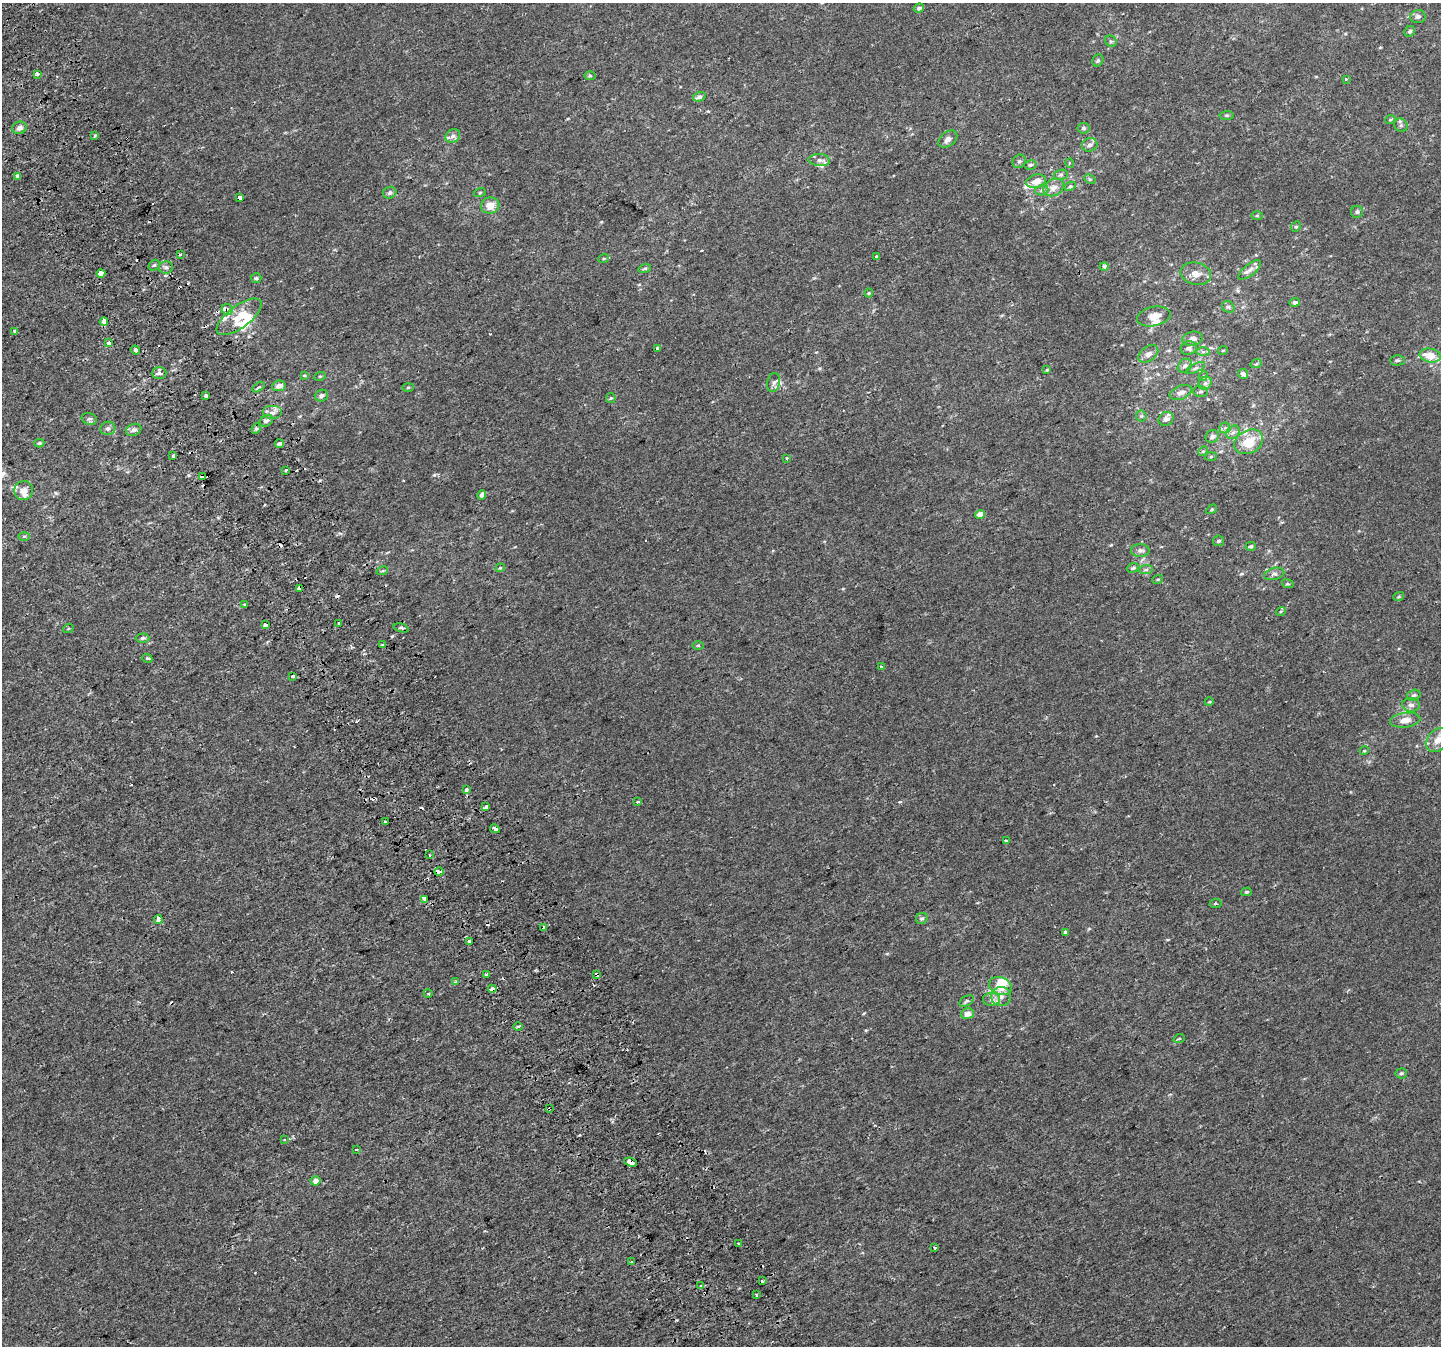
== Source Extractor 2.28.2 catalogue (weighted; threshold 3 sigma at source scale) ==
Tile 11 of 4 x 4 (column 3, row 3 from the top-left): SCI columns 2920-4358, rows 1523-2866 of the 5835 x 5676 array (HDU 1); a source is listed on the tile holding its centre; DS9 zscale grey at full resolution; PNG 1443 x 1348 px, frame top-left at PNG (2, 3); each listed source drawn as its Kron ellipse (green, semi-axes under 4 px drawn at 4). Shown black and unused: <1% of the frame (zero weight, under 2 of 3 exposures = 2% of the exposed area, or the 3 px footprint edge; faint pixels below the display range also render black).
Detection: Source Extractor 2.28.2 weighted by HDU 2 'WHT'; one run over the whole footprint, this tile lists its part. Background 8.60e-05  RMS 0.0028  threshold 0.0127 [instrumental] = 3 sigma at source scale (4.5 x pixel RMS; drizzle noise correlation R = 1.50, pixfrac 1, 0.0396/0.0396 arcsec/px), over >= 5 px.
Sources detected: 220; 1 inside a brighter object's white glare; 26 cosmic-ray / hot-pixel residue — neither listed nor drawn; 14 inside a brighter listed object's ellipse — not listed separately; the other 179 listed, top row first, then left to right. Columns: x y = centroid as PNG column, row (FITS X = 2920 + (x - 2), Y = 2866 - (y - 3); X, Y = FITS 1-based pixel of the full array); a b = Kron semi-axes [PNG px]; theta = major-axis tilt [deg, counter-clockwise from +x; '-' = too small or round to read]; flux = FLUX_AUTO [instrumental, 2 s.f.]
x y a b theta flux
919 8 5 4 - 0.65
1418 17 8 6 2 0.93
1410 31 6 5 - 0.59
1111 41 6 5 - 0.45
1098 60 6 5 - 0.51
38 74 3 3 - 2.5
590 76 6 4 -1 0.37
1346 79 3 3 - 0.59
699 97 6 4 16 0.81
1227 115 7 4 5 0.42
1390 120 5 3 - 0.29
1401 125 7 6 - 0.7
19 128 7 6 - 1.3
1083 128 6 5 - 0.62
95 135 4 3 - 0.41
453 136 8 6 32 0.99
948 139 10 7 37 1.3
1090 145 8 6 19 1
819 160 11 6 -4 1
1019 161 7 6 - 0.68
1069 163 5 3 - 0.27
1030 165 6 4 13 0.5
1061 175 7 5 7 0.52
17 176 4 3 - 13
1090 179 6 4 -30 0.42
1036 181 10 6 16 2.4
1070 186 6 4 27 0.43
1054 188 11 8 28 1.6
1042 190 7 5 17 0.58
480 192 6 4 20 0.32
390 193 7 6 - 0.78
240 198 4 3 - 2.6
490 206 9 8 - 3.4
1357 212 6 6 - 0.56
1257 216 6 4 1 0.35
1296 227 5 4 - 0.4
180 254 3 3 - 0.46
876 257 4 3 - 0.78
604 258 5 3 - 0.32
154 265 6 5 - 0.47
1104 266 4 4 - 0.7
166 267 7 6 - 0.8
645 268 6 4 17 0.43
1250 270 13 5 38 1.3
101 273 4 4 - 5.8
1196 274 15 11 -13 2.6
256 278 5 5 - 0.42
869 293 4 4 - 0.31
1295 302 5 4 - 0.82
1228 307 7 5 -40 0.54
227 309 6 5 - 1.8
1154 316 17 9 12 2.7
239 317 27 11 36 6.4
104 322 4 3 - 5.3
15 332 4 3 - 0.53
1192 339 10 7 12 1.2
109 343 3 3 - 4
1189 348 8 7 - 1.1
657 349 4 3 - 0.95
135 350 4 3 - 2.4
1223 350 5 3 - 0.22
1203 352 6 4 -1 0.46
1148 354 11 7 37 1.3
1430 355 11 7 -10 5.1
1397 360 7 5 1 0.53
1256 364 6 3 18 0.31
1185 366 8 6 41 0.86
1195 368 10 4 27 0.69
1047 370 4 3 - 0.28
159 373 7 5 2 0.86
1243 374 5 5 - 1
304 375 4 3 - 0.27
320 376 6 3 18 0.28
1203 376 5 4 - 0.33
774 382 10 6 76 0.89
1205 383 7 6 - 0.8
279 386 7 5 11 1.4
259 387 7 3 34 0.42
408 387 6 4 2 0.31
1201 391 7 5 -1 0.59
1181 393 11 6 21 1.5
206 396 4 3 - 1.5
321 396 7 6 - 0.93
611 398 5 5 - 0.38
272 413 10 7 0 1.4
1141 416 5 5 - 0.51
89 419 8 5 -17 0.66
1166 419 8 6 33 1.4
266 421 7 5 32 0.69
108 428 7 6 - 0.8
1225 428 5 5 - 0.59
256 429 5 4 - 0.42
134 430 8 6 20 1
1233 432 7 6 - 0.92
1212 437 7 6 - 1.1
1249 442 15 11 29 6.4
39 443 5 4 - 0.4
279 443 4 3 - 0.86
1203 451 5 4 - 0.31
173 456 3 3 - 7.1
1211 457 6 4 3 0.31
787 458 4 3 - 0.35
286 470 3 3 - 0.45
202 476 4 4 - 1.3
24 490 9 9 - 1.7
482 495 5 3 - 2.4
1212 509 6 3 32 0.32
980 514 5 4 - 2.2
24 536 5 3 - 0.3
1218 541 5 5 - 0.52
1251 546 5 4 - 0.39
1140 550 9 6 -1 0.89
500 568 4 3 - 0.29
1133 568 6 4 22 0.48
1146 570 7 4 2 0.58
382 571 6 3 18 0.37
1274 574 10 6 14 0.84
1158 579 5 3 - 0.27
1288 584 6 3 -18 0.32
299 588 3 3 - 5
1399 596 5 3 - 0.31
244 605 3 3 - 0.63
1281 611 5 3 - 0.25
339 623 3 3 - 2.3
265 625 4 3 - 0.96
401 628 8 4 -17 0.55
68 629 5 3 - 0.24
143 638 7 4 3 0.6
382 645 3 3 - 0.31
698 645 6 4 1 0.28
147 658 5 3 - 0.47
881 667 3 3 - 0.59
292 676 3 3 - 0.66
1414 695 7 5 17 0.59
1209 702 4 3 - 0.24
1411 705 9 6 -5 1
1405 720 15 7 8 2.2
1438 740 13 10 46 2.6
1364 751 5 3 - 0.27
466 789 3 3 - 4
638 802 3 3 - 0.78
486 807 4 3 - 1.3
385 822 3 3 - 2.1
495 829 5 3 - 1.7
1006 841 4 2 - 0.28
429 855 3 3 - 0.47
439 872 5 3 - 2.6
1246 892 5 4 - 0.38
425 899 4 3 - 2
1216 904 6 3 6 0.36
922 918 6 5 - 0.58
158 919 4 3 - 1.8
544 928 3 3 - 2.4
1065 932 3 3 - 1.2
469 941 3 3 - 1.5
597 974 4 3 - 3.7
486 975 3 3 - 2.2
456 982 4 3 - 0.75
1000 986 11 8 -19 4.8
492 989 4 3 - 2.7
428 993 4 3 - 0.23
1001 996 10 9 - 1.8
991 999 8 6 3 1.2
966 1001 8 5 34 0.54
968 1014 6 5 - 1.9
518 1026 5 3 - 0.38
1179 1039 6 3 18 0.3
1401 1073 5 5 - 0.5
549 1109 3 3 - 0.51
284 1140 3 3 - 0.36
356 1150 3 3 - 0.72
631 1162 6 4 -23 8.1
315 1181 5 4 - 1.8
738 1244 3 3 - 1.6
935 1248 3 3 - 0.72
632 1261 3 3 - 0.33
762 1281 3 3 - 1.2
701 1286 3 3 - 0.76
756 1295 3 2 - 0.4
Overlapping masked pixels (flux is a lower limit): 12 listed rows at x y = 227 309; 135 350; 202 476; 299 588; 495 829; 439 872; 425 899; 544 928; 597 974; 492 989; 549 1109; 631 1162
Isophote crosses this tile's border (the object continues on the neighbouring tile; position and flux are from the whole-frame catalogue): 1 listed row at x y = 1438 740